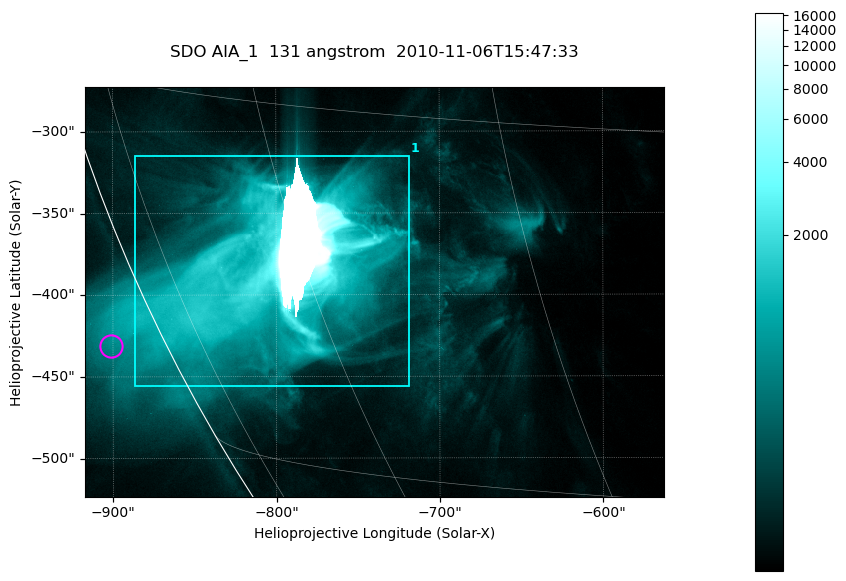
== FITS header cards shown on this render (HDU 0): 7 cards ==
TELESCOP= 'SDO     '           /
INSTRUME= 'AIA_1   '           /
WAVELNTH=                  131 /
WAVEUNIT= 'angstrom'           /
DATE-OBS= '2010-11-06T15:47:33.62' /
CTYPE1  = 'HPLN-TAN'           /
CTYPE2  = 'HPLT-TAN'           /

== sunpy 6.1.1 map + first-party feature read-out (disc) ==
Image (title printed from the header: SDO AIA_1  131 angstrom  2010-11-06T15:47:33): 590 x 417 px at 0.601 arcsec/px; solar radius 968 arcsec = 1612 px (partial field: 2.7% of the solar disc is inside the frame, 89% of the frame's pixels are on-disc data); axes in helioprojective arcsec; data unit not stated in the header (colour bar unlabelled)
Pointing: header CRPIX1/2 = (2045.07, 2040.72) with CRVAL1/2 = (0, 0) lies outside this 590 x 417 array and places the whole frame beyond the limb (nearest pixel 1.35 R_sun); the SolarSoft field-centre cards XCEN/YCEN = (-739.6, -398.4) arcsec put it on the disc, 767 arcsec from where CRPIX/CRVAL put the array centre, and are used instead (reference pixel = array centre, CRVAL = XCEN/YCEN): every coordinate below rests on XCEN/YCEN
Orientation: roll -0.139 deg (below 1 deg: not rotated)
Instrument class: DISC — disc imager (sunpy class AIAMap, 131 A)
Bright regions (active regions / flare kernels): reference = the on-disc median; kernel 5 px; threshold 5 sigma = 413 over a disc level ~75.4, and >= 1.15x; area >= 246 px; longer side >= 5 px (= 3 arcsec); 1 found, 1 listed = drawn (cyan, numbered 1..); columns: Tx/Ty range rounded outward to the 2 arcsec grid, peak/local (2 s.f.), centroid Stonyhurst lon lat
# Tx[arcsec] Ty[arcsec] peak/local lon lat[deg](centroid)
1 -888..-718 -456..-314 217 -63 -22
Off-limb structures (1.02-1.3 R_sun): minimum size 123 px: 2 found; the strongest spans PA ~115..120 deg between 1.02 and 1.07 R_sun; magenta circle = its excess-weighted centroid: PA ~115 deg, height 1.03 R_sun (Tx ~-902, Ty ~-432 arcsec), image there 2.2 x the reference